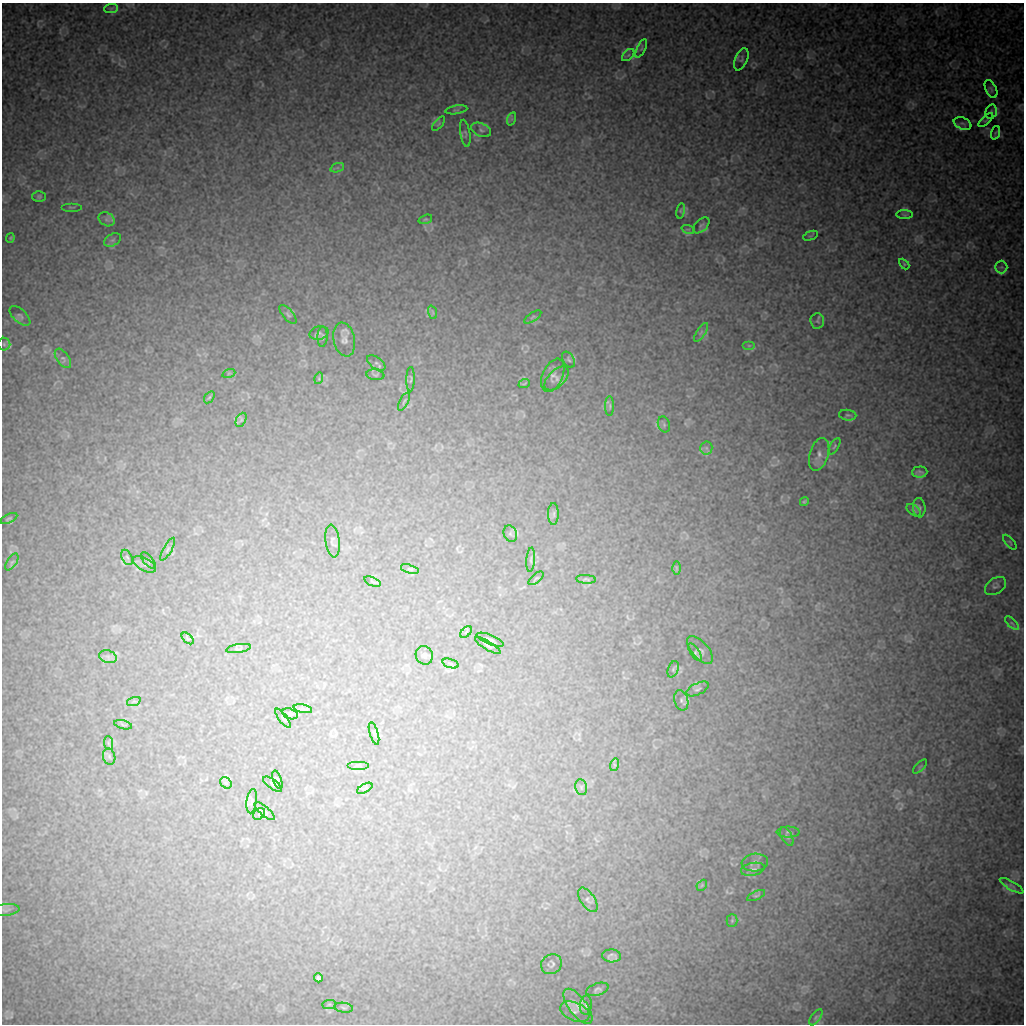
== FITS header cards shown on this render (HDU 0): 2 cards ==
NAXIS1  =                 1022 / length of data axis 1
NAXIS2  =                 1022 / length of data axis 2

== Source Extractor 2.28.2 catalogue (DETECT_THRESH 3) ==
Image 1022 x 1022 px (HDU 0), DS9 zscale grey, 1 PNG px = 1 image px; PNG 1026 x 1026 px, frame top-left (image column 1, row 1022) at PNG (2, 3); each listed source drawn as its Kron ellipse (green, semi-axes under 4 px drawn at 4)
Background 9190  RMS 49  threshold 146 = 3 sigma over >= 5 px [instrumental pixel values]
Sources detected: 132; all 132 listed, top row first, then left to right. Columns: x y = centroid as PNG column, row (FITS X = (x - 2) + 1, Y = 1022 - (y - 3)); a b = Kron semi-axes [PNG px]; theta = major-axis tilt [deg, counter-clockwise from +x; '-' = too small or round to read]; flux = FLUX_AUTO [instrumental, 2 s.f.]
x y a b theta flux
111 8 7 4 1 6400
641 48 10 4 63 6900
628 55 7 4 44 6200
741 59 12 6 68 9000
991 89 9 5 -64 7000
456 110 11 3 9 5200
991 112 7 5 75 7300
511 119 7 4 71 5200
986 120 9 4 43 5400
963 123 9 5 -22 8800
439 124 9 3 50 4500
481 130 10 6 -25 12000
465 133 14 5 -81 8700
995 133 7 4 71 5100
337 168 7 4 18 6400
39 196 6 5 - 6100
71 207 10 2 0 3100
681 211 8 4 82 5500
905 215 8 4 -1 5500
106 219 8 6 -35 11000
425 219 7 4 19 4700
701 225 10 6 44 8800
688 229 7 4 -18 5100
811 236 8 2 21 3100
10 238 5 4 - 3600
112 240 9 6 27 9300
904 264 6 4 -46 4000
1001 267 6 6 - 7900
432 312 7 4 -70 6200
288 314 11 5 -48 8500
20 316 13 6 -42 11000
533 317 10 4 34 7300
817 321 7 7 - 7800
701 332 10 4 57 9800
319 333 10 6 14 9600
323 337 10 5 88 6800
344 339 17 10 -77 25000
4 344 6 6 - 7500
749 345 6 4 0 5400
63 358 11 6 -54 11000
568 360 8 5 -58 6900
376 363 10 5 -36 8400
229 373 7 4 19 4600
375 375 9 5 -8 7200
553 375 18 10 66 19000
319 378 6 4 73 3900
411 379 12 3 89 5200
557 379 15 8 44 19000
524 384 6 3 20 3200
209 397 7 4 56 5100
404 402 10 3 62 4600
610 406 10 4 -90 6200
848 415 9 5 -6 6800
241 420 7 5 65 6300
664 424 8 6 -71 7200
834 446 9 4 60 5600
706 448 6 6 - 8700
819 454 17 9 73 26000
920 472 7 5 3 11000
804 502 4 4 - 4200
919 508 10 6 -85 8300
914 510 8 5 -36 6700
553 514 11 5 90 11000
9 518 9 4 25 5400
510 534 8 6 -64 7700
332 541 16 7 -82 11000
1010 542 9 3 -49 4400
168 549 13 4 60 10000
127 557 8 5 -62 7200
531 560 12 3 85 6500
148 561 10 4 -50 6600
12 562 9 5 56 7800
144 564 13 6 -30 15000
676 568 6 4 -89 4500
410 569 9 4 -18 6000
536 578 9 3 41 4600
586 579 10 4 -4 6500
372 582 9 3 -21 3600
995 586 12 7 35 10000
1012 623 8 3 -45 5600
466 632 7 4 45 4900
188 638 7 4 -44 6100
490 640 14 4 -21 11000
488 646 14 4 -30 8700
238 648 12 4 9 6600
700 650 17 8 -49 12000
695 652 10 4 -55 9000
424 655 9 8 - 12000
108 657 9 6 -18 12000
451 663 8 3 -19 6000
673 669 8 5 70 7200
698 689 12 5 25 9500
681 700 10 7 -76 11000
134 701 7 4 18 6400
303 709 9 4 -12 7900
290 714 8 5 -15 7900
283 718 11 3 -53 5100
123 725 9 3 -13 5400
374 733 11 3 -74 5900
108 743 7 4 -89 6500
109 756 8 6 -74 8000
358 765 11 2 0 4500
614 765 6 4 73 5500
920 767 9 3 46 4200
277 780 9 4 -71 5100
226 783 6 5 - 6000
273 784 11 4 -36 7800
581 787 8 6 -78 8600
365 788 8 3 30 5000
252 801 12 5 82 10000
264 811 12 4 -41 10000
259 814 7 5 47 7300
788 832 11 5 0 8500
787 837 10 5 -60 8500
755 863 13 9 4 17000
753 869 12 6 12 14000
702 885 6 4 47 4000
1012 886 13 4 -30 8300
756 896 10 4 25 6500
588 900 14 7 -56 11000
5 910 14 6 6 11000
732 920 6 5 - 5500
612 956 9 6 -5 13000
551 964 11 9 36 11000
318 978 4 4 - 7100
597 989 11 6 17 9900
329 1004 7 4 1 6100
586 1005 9 6 85 8800
578 1006 21 9 -53 32000
344 1008 9 5 -8 7700
575 1012 15 9 -22 18000
816 1017 9 4 55 7800